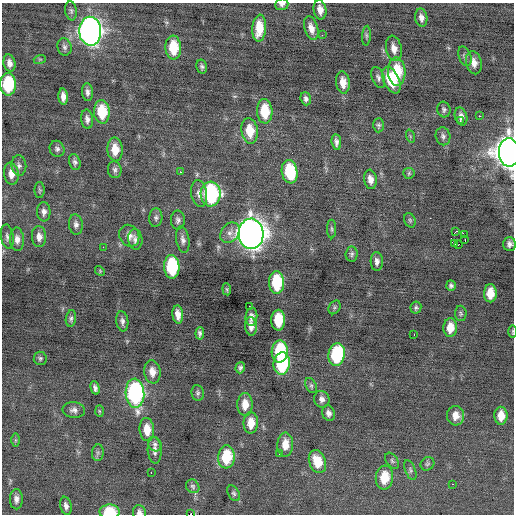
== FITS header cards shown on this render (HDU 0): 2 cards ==
NAXIS1  =                  512 / Axis length
NAXIS2  =                  512 / Axis length

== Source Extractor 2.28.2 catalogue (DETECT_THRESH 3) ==
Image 512 x 512 px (HDU 0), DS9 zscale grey, 1 PNG px = 1 image px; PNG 516 x 516 px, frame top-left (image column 1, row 512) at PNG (2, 3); each listed source drawn as its Kron ellipse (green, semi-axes under 4 px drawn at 4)
Background -0.0741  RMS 0.85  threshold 2.54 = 3 sigma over >= 5 px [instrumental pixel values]
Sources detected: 135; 1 with non-positive FLUX_AUTO (blend fragments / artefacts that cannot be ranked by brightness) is neither listed nor drawn; the other 134 listed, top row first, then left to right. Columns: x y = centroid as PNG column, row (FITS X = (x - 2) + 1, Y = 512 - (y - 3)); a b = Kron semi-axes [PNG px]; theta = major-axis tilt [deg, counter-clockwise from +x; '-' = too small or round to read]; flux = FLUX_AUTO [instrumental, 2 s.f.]
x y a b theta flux
282 4 6 6 - 180
320 10 10 6 -80 430
71 11 9 5 -82 140
421 18 9 6 -80 280
259 28 13 7 86 1200
311 28 12 6 -74 450
90 31 14 11 -88 33000
322 35 2 2 - 360
366 36 10 4 86 110
64 47 8 7 - 180
173 48 12 8 -87 1800
394 48 13 7 -78 470
465 56 10 6 -70 150
40 59 6 4 18 67
9 63 9 6 -80 300
474 63 12 7 -77 420
202 66 7 5 -77 140
397 72 14 9 -87 2000
378 78 11 6 -69 200
391 80 14 7 -64 1800
343 83 11 7 -83 620
8 84 11 8 90 3200
87 92 9 5 -85 210
63 97 8 5 -86 340
306 99 7 5 -72 170
444 110 8 6 -75 150
265 111 12 7 -86 1700
102 112 11 8 -85 1900
479 116 3 2 - 210
461 117 9 6 -74 280
87 119 9 6 -83 240
460 121 3 3 - 140
379 125 7 5 86 120
250 131 13 8 -83 1300
410 136 7 4 -72 75
443 136 9 7 -79 190
336 142 8 4 -84 220
57 149 8 7 - 180
115 149 12 7 -86 920
509 152 14 10 -87 74000
75 162 8 5 -75 160
19 165 10 7 -84 210
115 170 8 6 -81 170
180 172 2 2 - 230
290 172 12 8 -80 2700
409 173 6 5 - 99
11 174 11 7 -82 470
370 179 10 6 -82 390
40 190 8 5 -90 99
199 193 14 8 -82 360
211 194 12 10 -88 6800
44 212 9 6 -87 260
156 218 9 6 85 160
178 220 9 7 -90 190
410 220 7 5 -69 100
76 225 10 7 -84 220
332 229 9 4 -89 120
455 232 3 2 - 80
230 233 11 8 48 350
251 234 15 12 -87 63000
465 235 4 2 - 200
129 236 11 9 -58 370
7 237 12 6 -80 210
39 237 10 7 -86 350
17 239 12 7 -86 330
135 240 10 7 -83 230
183 240 13 6 -80 260
465 240 3 2 - 47
455 244 2 2 - 75
509 244 7 6 - 220
458 245 2 2 - 1100
103 247 2 2 - 280
352 254 7 6 - 130
377 261 9 6 -87 250
172 267 12 7 -87 4200
100 271 5 4 - 65
276 282 11 7 -89 2900
451 286 5 5 - 130
227 289 6 4 -82 77
490 293 9 6 89 900
249 306 2 2 - 180
334 307 7 5 57 100
416 308 6 5 - 120
461 313 8 5 -87 110
178 314 9 5 -84 440
251 317 9 6 86 280
71 318 8 5 81 140
278 320 10 7 -90 1800
122 321 10 6 -81 210
251 326 9 5 -85 330
450 328 9 6 88 770
512 331 6 3 89 61
200 333 6 4 86 150
414 334 3 2 - 120
280 352 11 8 87 3400
337 355 11 8 80 4600
40 358 7 6 - 120
282 364 11 8 84 4600
240 368 5 4 - 140
152 372 11 8 -82 540
311 386 8 5 -63 130
95 388 7 4 -75 180
135 393 14 9 -86 10000
198 393 8 6 -82 130
322 399 8 7 - 270
245 404 11 7 90 660
74 410 11 7 -5 250
99 411 6 4 -88 66
328 413 8 6 -73 230
456 416 9 8 - 540
501 416 9 6 -90 720
251 423 10 7 88 780
147 430 11 7 -84 820
15 440 7 4 90 77
155 444 8 6 -53 150
285 444 12 8 89 720
155 450 13 7 -86 310
98 453 8 6 83 150
279 454 2 2 - 79
226 457 11 8 85 2400
392 461 9 5 -56 130
317 462 12 8 -69 1200
427 464 7 6 - 120
410 470 10 5 -68 130
151 472 2 2 - 240
384 478 12 8 82 1300
452 484 3 2 - 100
193 486 7 6 - 130
234 493 8 5 -57 130
16 499 10 6 89 260
66 506 9 5 -77 240
110 512 10 7 0 1800
139 512 7 6 - 220
191 514 2 2 - 300
At the frame edge (FLAGS 8, measured only in part): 6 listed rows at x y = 282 4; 509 152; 512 331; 110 512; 139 512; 191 514
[1 non-positive-flux detection neither listed nor drawn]